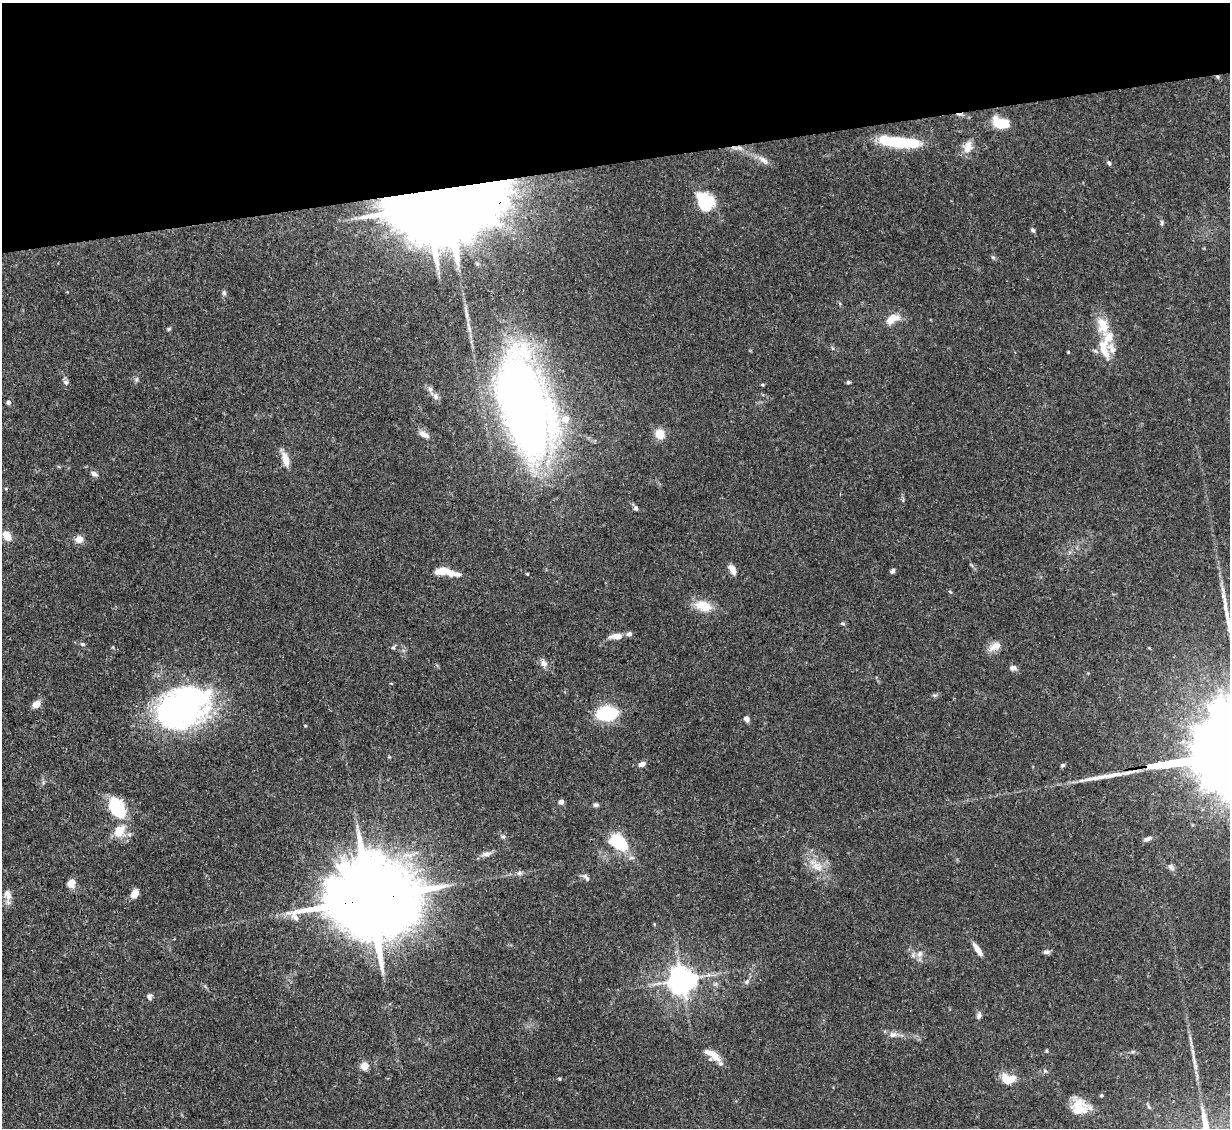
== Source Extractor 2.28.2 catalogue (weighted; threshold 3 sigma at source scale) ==
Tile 3 of 4 x 4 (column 3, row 1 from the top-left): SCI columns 2455-3682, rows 3627-4752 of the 4909 x 4883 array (HDU 1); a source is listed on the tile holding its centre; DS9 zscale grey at full resolution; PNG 1232 x 1130 px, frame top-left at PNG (2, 3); no overlay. Shown black and unused: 14% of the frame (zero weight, under 3 of 4 exposures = <1% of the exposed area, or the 3 px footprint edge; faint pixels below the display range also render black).
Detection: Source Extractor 2.28.2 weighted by HDU 2 'WHT'; one run over the whole footprint, this tile lists its part. Background 0.142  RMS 0.0044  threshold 0.0199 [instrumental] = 3 sigma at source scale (4.5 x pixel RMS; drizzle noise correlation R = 1.50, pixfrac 1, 0.05/0.05 arcsec/px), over >= 5 px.
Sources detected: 95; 4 inside a brighter object's white glare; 1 cosmic-ray / hot-pixel residue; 1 long thin detection or spike segment (spike, bleed or trail) — not listed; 8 inside a brighter listed object's ellipse — not listed separately; the other 81 listed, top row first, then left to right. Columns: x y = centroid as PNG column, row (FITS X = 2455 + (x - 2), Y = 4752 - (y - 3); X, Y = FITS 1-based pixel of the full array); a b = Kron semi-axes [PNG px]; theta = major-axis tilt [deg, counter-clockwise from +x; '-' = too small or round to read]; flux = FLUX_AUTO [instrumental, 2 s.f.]
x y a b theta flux
1217 77 6 4 -46 0.75
1001 123 13 8 -15 17
900 142 40 10 -6 28
738 148 14 5 1 2.3
967 150 16 13 16 4.3
763 160 16 7 -35 3
1109 163 5 4 - 0.87
704 201 22 15 -26 17
428 206 26 11 8 4700
1162 223 9 4 -86 0.82
1033 230 5 4 - 0.87
224 293 7 5 -88 0.92
892 319 17 10 30 6.1
1102 325 27 14 -72 9.8
168 329 6 4 88 0.6
1068 352 3 3 - 0.38
137 379 6 4 71 0.76
66 382 8 6 -34 1.1
848 382 5 4 - 0.81
763 385 5 3 - 0.44
430 389 7 6 - 1.2
435 396 9 6 -57 1.9
9 402 5 5 - 1.1
525 405 83 39 -73 400
424 434 14 7 -25 2.5
660 434 11 10 - 6.1
286 459 14 7 -72 6.1
94 474 9 6 -22 1.7
636 508 6 5 - 1.2
7 536 10 7 -60 6
79 539 6 6 - 5.3
732 569 12 6 -62 3
442 571 14 8 6 6.3
892 571 6 5 - 1.1
457 574 12 6 -6 1.8
527 574 4 3 - 0.48
703 606 19 11 -15 9
842 623 6 4 -17 0.7
629 634 7 6 - 1.4
616 636 12 6 2 4.6
82 644 7 5 -26 0.83
995 646 18 10 24 4
393 647 7 5 64 0.75
544 663 12 7 -32 2.3
1013 668 9 6 -9 1.8
36 704 9 7 38 3.6
182 708 56 39 23 130
607 713 16 11 6 31
746 719 6 6 - 1.5
642 764 8 5 20 2.2
561 802 4 4 - 3.1
596 805 7 5 13 1.1
117 807 16 10 -62 35
119 831 13 9 59 8.7
503 836 6 5 - 0.91
1147 839 10 6 22 1.8
618 842 21 15 -36 20
487 854 11 7 13 2.3
817 866 17 12 -11 6.5
1171 867 11 7 -45 1.5
519 873 7 5 44 0.96
586 877 13 5 -50 1.3
71 883 10 8 50 4
7 893 10 9 - 2.6
135 894 9 6 62 4.5
369 899 37 19 8 8900
978 949 16 5 -56 3.7
1046 952 8 5 5 1.4
920 954 9 8 - 2.2
682 980 8 8 - 590
747 982 7 4 71 0.97
150 997 8 6 -78 1.2
979 1016 7 6 - 1.3
893 1035 10 8 4 2.3
715 1056 15 11 -46 5.9
365 1066 5 5 - 13
1045 1071 6 4 -19 0.67
560 1079 5 3 - 0.44
1007 1079 16 10 -7 7.7
1101 1095 4 4 - 0.61
1077 1104 23 12 36 7
Overlapping masked pixels (flux is a lower limit): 4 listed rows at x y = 1217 77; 738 148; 428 206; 369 899
Unlisted compact peaks at least as high as the median listed source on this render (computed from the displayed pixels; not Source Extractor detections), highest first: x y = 1063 765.